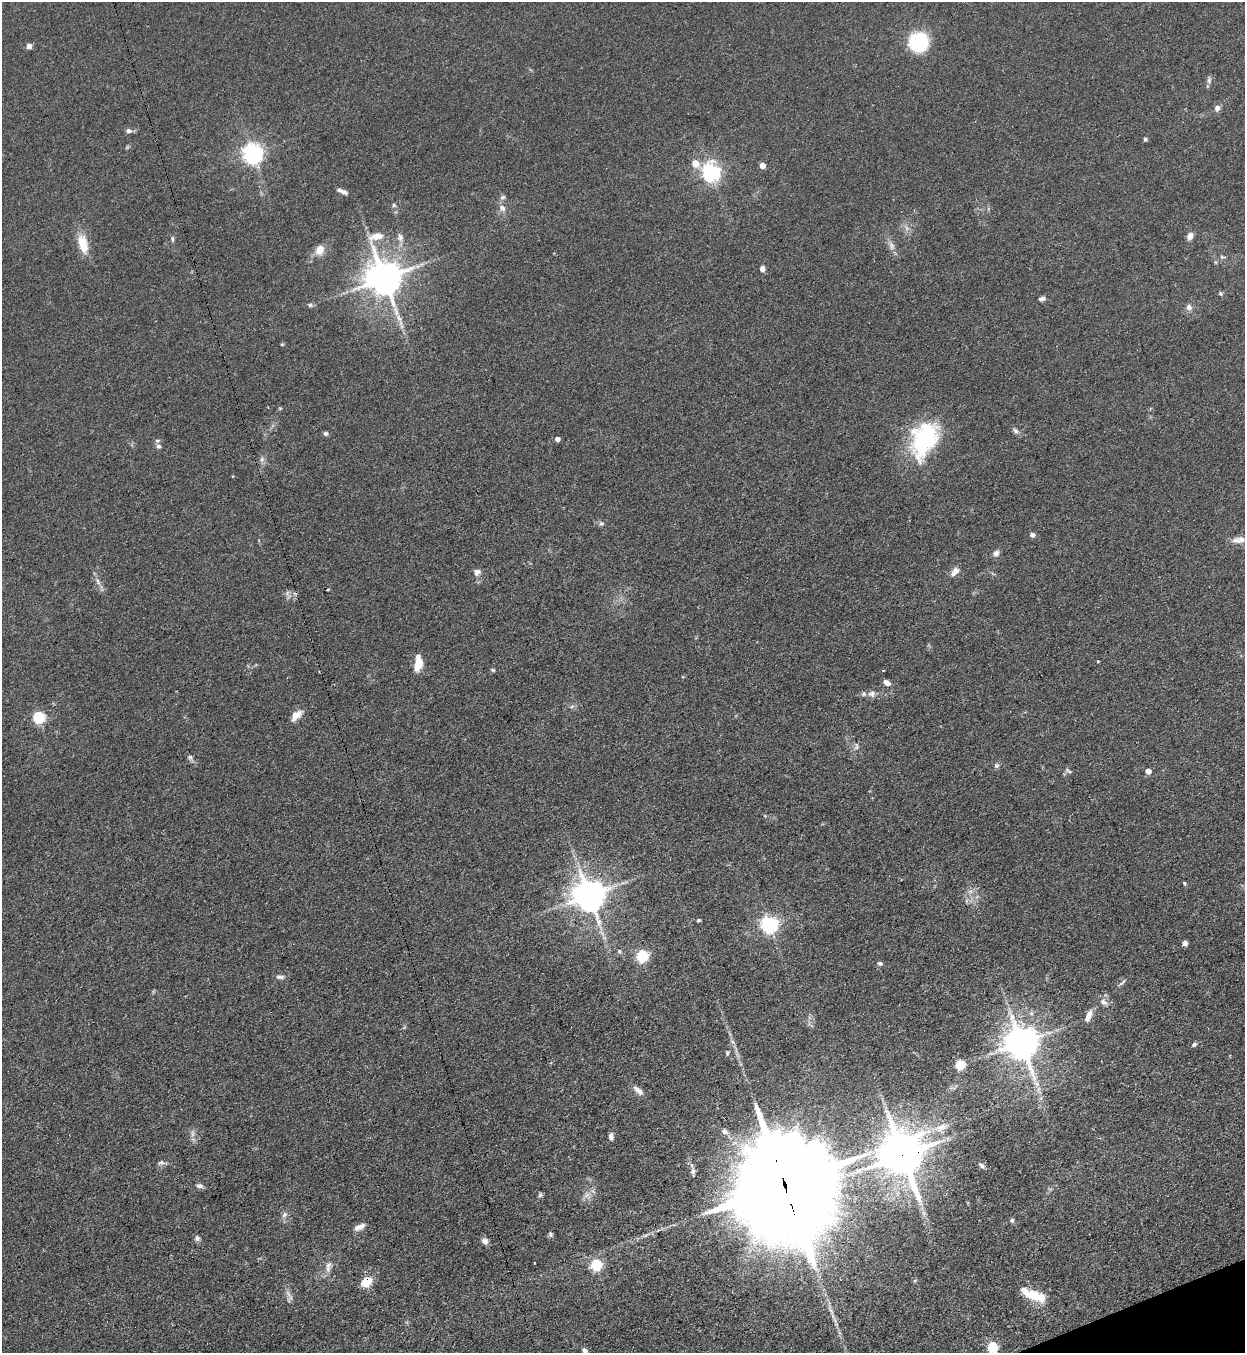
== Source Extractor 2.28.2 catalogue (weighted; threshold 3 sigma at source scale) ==
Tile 6 of 4 x 4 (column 2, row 2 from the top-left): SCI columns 1551-2793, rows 2739-4089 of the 5457 x 5478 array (HDU 1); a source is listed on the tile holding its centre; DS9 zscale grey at full resolution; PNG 1247 x 1355 px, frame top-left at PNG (2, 2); no overlay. Shown black and unused: <1% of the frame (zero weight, under 3 of 4 exposures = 5% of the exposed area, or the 3 px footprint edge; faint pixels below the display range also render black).
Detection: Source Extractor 2.28.2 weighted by HDU 2 'WHT'; one run over the whole footprint, this tile lists its part. Background 0.0726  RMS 0.0059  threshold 0.0264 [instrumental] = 3 sigma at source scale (4.5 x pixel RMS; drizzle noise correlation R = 1.50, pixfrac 1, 0.05/0.05 arcsec/px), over >= 5 px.
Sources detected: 107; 1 too faint to see at this stretch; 2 cosmic-ray / hot-pixel residue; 1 long thin detection or spike segment (spike, bleed or trail) — not listed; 4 inside a brighter listed object's ellipse — not listed separately; the other 99 listed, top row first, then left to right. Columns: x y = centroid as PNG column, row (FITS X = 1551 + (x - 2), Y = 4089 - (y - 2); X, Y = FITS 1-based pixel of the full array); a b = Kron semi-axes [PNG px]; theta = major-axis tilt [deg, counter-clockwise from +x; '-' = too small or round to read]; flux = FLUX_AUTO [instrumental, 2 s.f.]
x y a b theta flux
918 42 14 14 - 47
29 46 6 6 - 2.2
1209 80 8 5 88 1.6
1217 108 6 6 - 2.9
129 131 7 6 - 2
1145 139 5 5 - 0.89
252 154 7 7 - 340
695 164 5 5 - 12
762 165 4 4 - 7.2
711 173 7 6 - 250
344 192 10 6 -30 2
503 197 8 6 29 1.5
394 205 6 5 - 0.96
502 208 10 8 -47 3.2
906 228 7 5 -89 1.7
376 236 21 9 12 7.3
1190 236 8 6 66 3.7
400 237 10 8 -87 2.8
172 239 9 4 -85 1
83 244 26 12 -76 11
892 246 12 7 -59 3
320 250 14 11 62 5.1
1222 257 7 4 -15 0.98
762 269 7 6 - 2.2
384 278 10 10 - 1400
1220 293 6 4 -71 0.79
1042 299 9 5 10 1.8
310 305 5 5 - 1.1
1189 307 7 6 - 3.1
282 344 4 4 - 0.65
1015 431 9 6 -49 1.8
326 433 6 5 - 1.2
557 439 4 4 - 3
924 439 43 27 66 60
158 446 6 6 - 1.6
262 459 7 6 - 1.7
601 523 7 6 - 1.4
1032 535 5 4 - 2.8
1241 539 12 10 10 3.7
996 553 9 8 - 2.2
477 572 10 8 44 2.5
955 572 14 7 53 3.3
98 581 13 5 -63 2.6
287 593 7 5 89 1.4
1098 661 3 3 - 0.53
418 663 15 7 85 11
493 670 6 4 -35 0.78
886 683 7 5 -31 3.6
872 694 11 9 6 3.3
572 706 7 4 19 1
297 715 16 8 43 5.4
38 717 6 5 - 64
856 746 11 4 -90 1.5
190 757 7 6 - 1.5
996 766 7 6 - 1.4
1068 771 10 4 -35 1.2
1148 771 5 5 - 4.9
1184 883 5 4 - 0.79
588 895 9 9 - 1300
698 920 5 4 - 0.87
769 924 6 6 - 210
1185 943 5 5 - 2.2
619 951 6 5 - 1.1
642 956 6 6 - 74
880 963 6 5 - 1.3
280 977 12 5 0 1.9
1123 981 7 4 56 1.2
1104 1002 12 8 -36 3.2
1088 1016 15 7 69 4.6
1021 1043 10 9 - 1400
1194 1044 6 4 39 1.1
727 1053 6 4 90 0.87
960 1065 5 5 - 32
1038 1089 7 4 71 1.5
638 1090 17 7 -40 3.4
940 1128 20 9 21 7.2
725 1131 10 7 -47 2.4
192 1134 10 5 -90 2
611 1136 8 5 -87 2.3
903 1155 14 12 -71 2300
161 1163 11 5 3 1.6
981 1165 9 5 -38 1.6
693 1171 8 6 81 2
784 1184 41 23 -74 23000
200 1186 8 6 -10 2.1
540 1195 7 5 73 1.1
586 1195 8 6 46 2.3
284 1214 9 7 46 2.1
1012 1220 5 5 - 1.2
359 1227 13 6 24 3.7
550 1234 7 6 - 1.3
197 1238 7 7 - 1.6
485 1241 8 7 - 2.5
328 1265 10 8 47 2.8
596 1265 6 6 - 59
366 1282 10 8 42 13
1036 1295 26 12 -22 14
992 1347 5 5 - 45
585 1350 7 6 - 1.8
Overlapping masked pixels (flux is a lower limit): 4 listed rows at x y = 588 895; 903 1155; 784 1184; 366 1282
Isophote crosses this tile's border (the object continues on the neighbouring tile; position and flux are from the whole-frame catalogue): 2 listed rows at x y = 992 1347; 585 1350